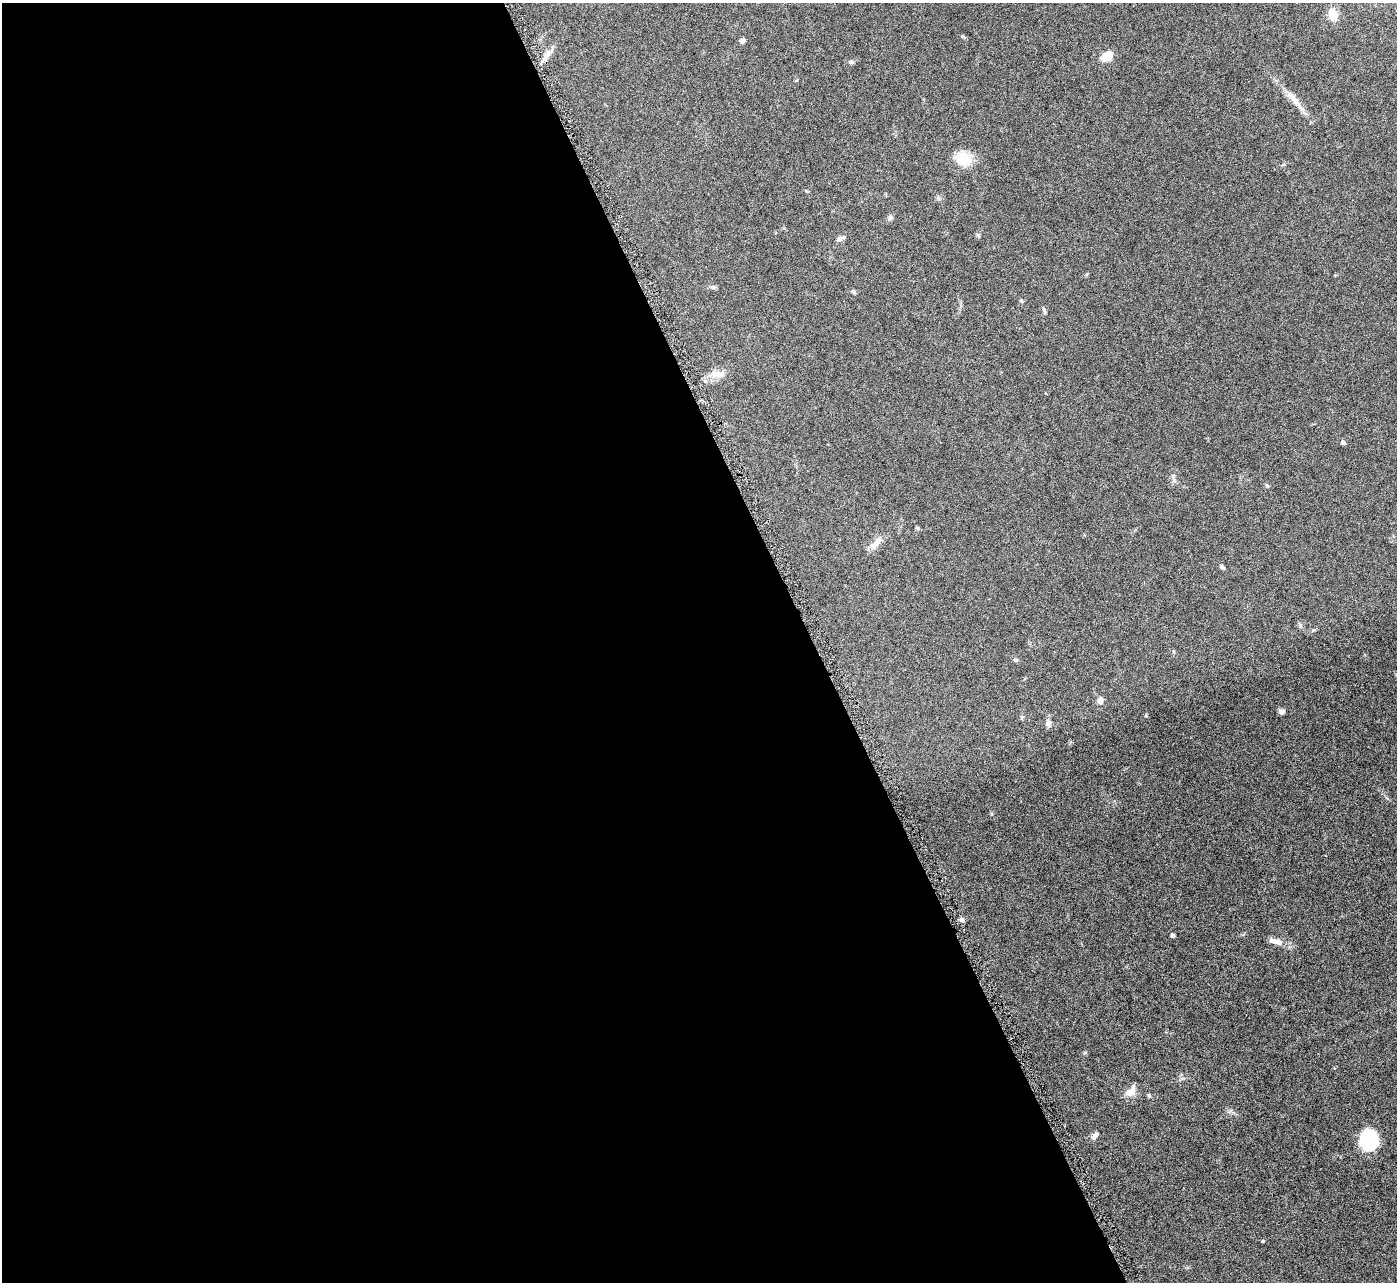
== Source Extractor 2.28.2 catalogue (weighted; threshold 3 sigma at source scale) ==
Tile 9 of 4 x 4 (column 1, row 3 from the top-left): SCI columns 3-1397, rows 1571-2850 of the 5582 x 5570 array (HDU 1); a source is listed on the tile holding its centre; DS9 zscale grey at full resolution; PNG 1399 x 1284 px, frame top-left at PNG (2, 3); no overlay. Shown black and unused: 58% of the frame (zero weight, under 4 of 8 exposures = <1% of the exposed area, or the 3 px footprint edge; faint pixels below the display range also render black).
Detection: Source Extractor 2.28.2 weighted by HDU 2 'WHT'; one run over the whole footprint, this tile lists its part. Background 0.106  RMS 0.0064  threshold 0.0264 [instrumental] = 3 sigma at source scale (4.09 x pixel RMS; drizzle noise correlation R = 1.36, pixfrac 0.8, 0.05/0.05 arcsec/px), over >= 5 px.
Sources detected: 32; all 32 listed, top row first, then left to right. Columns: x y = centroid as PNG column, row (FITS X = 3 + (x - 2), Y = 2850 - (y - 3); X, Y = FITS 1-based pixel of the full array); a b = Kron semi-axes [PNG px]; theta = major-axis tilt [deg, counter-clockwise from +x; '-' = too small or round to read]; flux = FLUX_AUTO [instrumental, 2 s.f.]
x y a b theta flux
1333 14 13 8 -73 8.5
742 41 7 6 - 1.6
548 53 16 7 52 4
1106 56 15 10 28 6.3
851 62 7 5 1 1.3
1293 98 32 8 -49 7.7
963 159 21 16 -8 12
890 218 7 6 - 1.3
979 236 6 4 -70 0.73
839 239 10 6 21 1.7
853 291 6 5 - 0.87
1021 301 6 4 -1 0.66
1044 310 10 3 -70 0.96
715 374 16 10 -4 5.8
1343 442 4 4 - 1.9
1267 485 6 4 -47 0.87
917 528 5 4 - 0.88
876 543 21 8 45 4.9
1222 567 7 4 -40 1.3
1015 660 7 5 -1 0.99
1100 701 11 8 80 2.8
1282 711 7 6 - 1.8
1048 723 9 6 56 1.8
962 920 6 6 - 1.6
1172 935 4 4 - 1.8
1273 941 14 7 -7 3.4
1085 1052 6 4 1 0.68
1131 1092 14 9 48 5.6
1149 1095 6 4 -69 0.79
1095 1136 11 6 48 2.1
1369 1140 17 13 -88 41
1263 1241 4 4 - 0.53
Unlisted compact peaks at least as high as the median listed source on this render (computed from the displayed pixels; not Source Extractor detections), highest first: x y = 1146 715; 1173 476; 962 36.